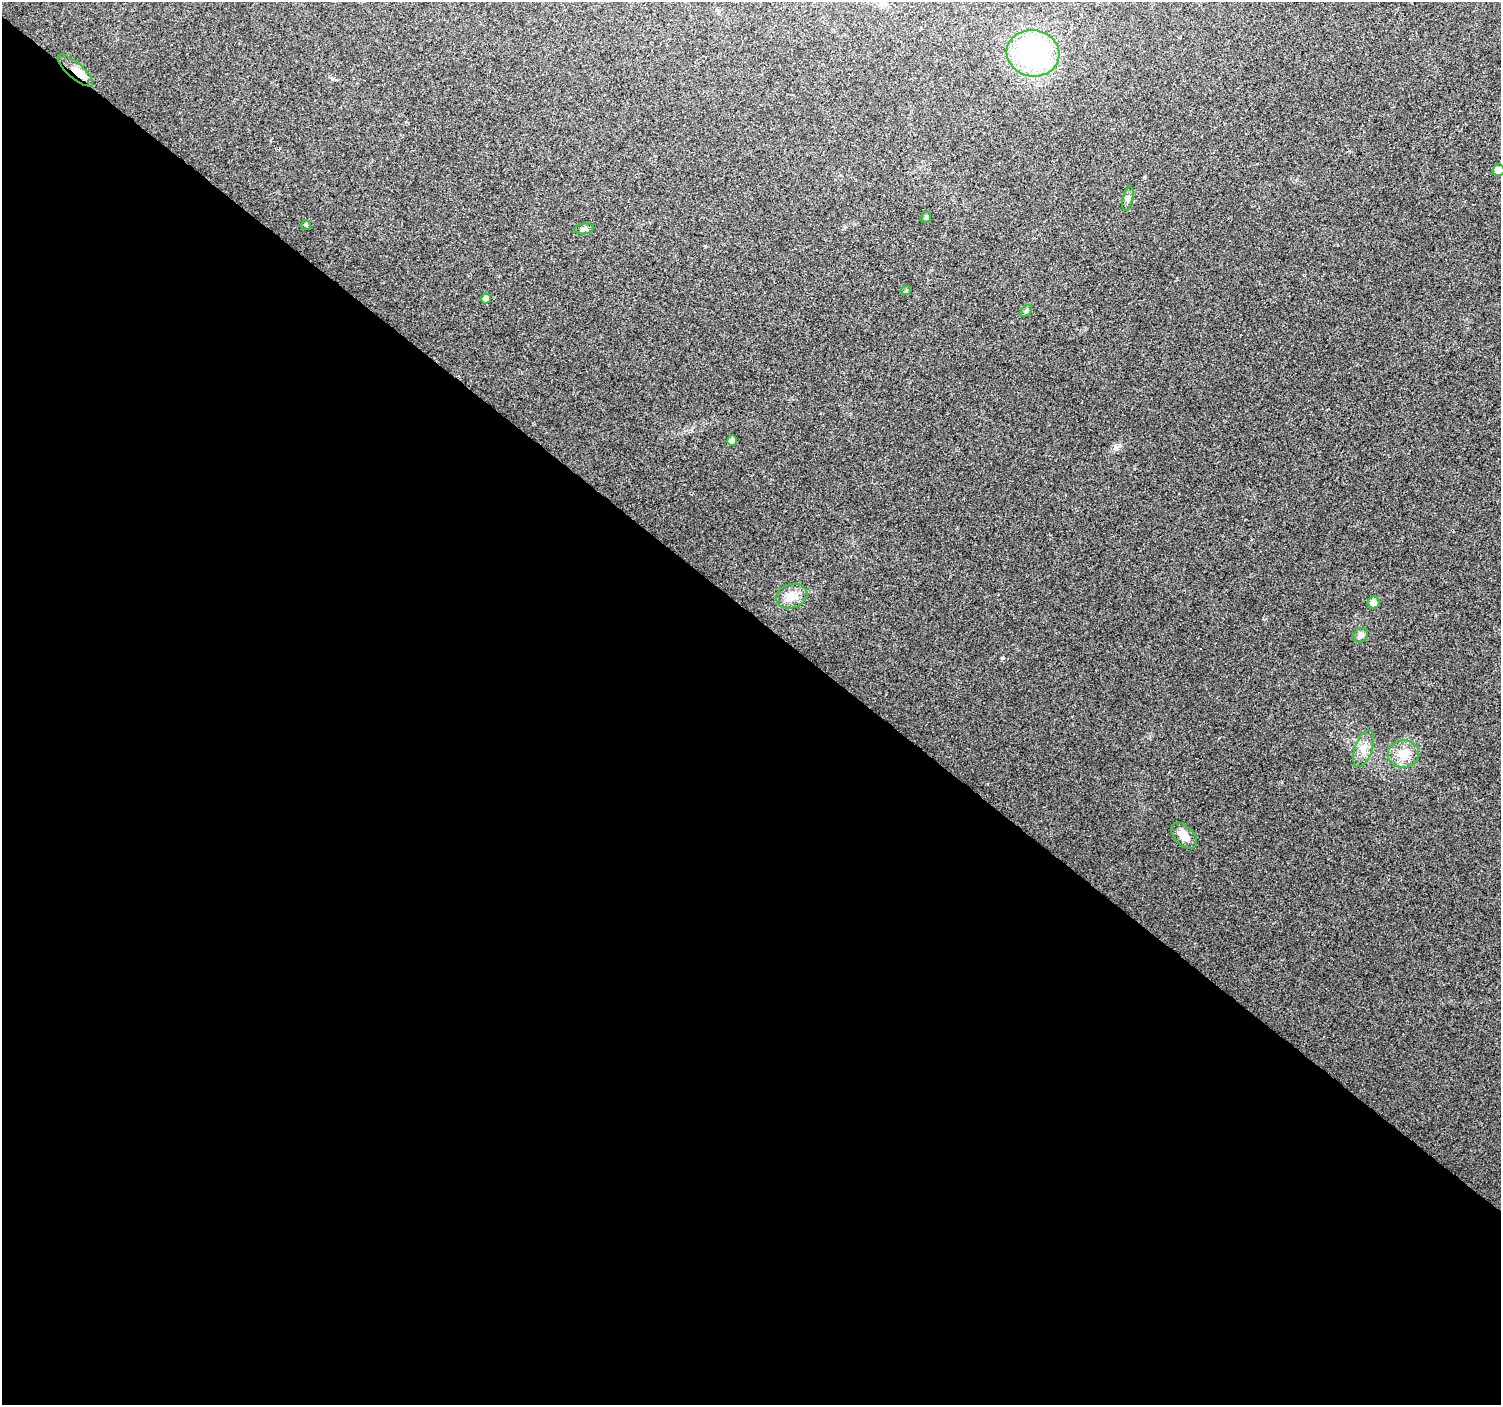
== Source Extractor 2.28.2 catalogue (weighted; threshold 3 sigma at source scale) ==
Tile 14 of 4 x 4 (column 2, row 4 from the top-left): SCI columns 1508-3006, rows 177-1579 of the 6010 x 6031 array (HDU 1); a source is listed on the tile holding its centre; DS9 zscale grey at full resolution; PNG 1503 x 1407 px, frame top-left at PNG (2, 2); each listed source drawn as its Kron ellipse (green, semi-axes under 4 px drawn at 4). Shown black and unused: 56% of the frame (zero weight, under 3 of 4 exposures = <1% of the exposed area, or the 3 px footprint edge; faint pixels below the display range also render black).
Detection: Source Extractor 2.28.2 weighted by HDU 2 'WHT'; one run over the whole footprint, this tile lists its part. Background 0.0216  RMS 0.0035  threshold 0.0159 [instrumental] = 3 sigma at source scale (4.5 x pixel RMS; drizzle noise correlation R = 1.50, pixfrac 1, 0.0396/0.0396 arcsec/px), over >= 5 px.
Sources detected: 17; all 17 listed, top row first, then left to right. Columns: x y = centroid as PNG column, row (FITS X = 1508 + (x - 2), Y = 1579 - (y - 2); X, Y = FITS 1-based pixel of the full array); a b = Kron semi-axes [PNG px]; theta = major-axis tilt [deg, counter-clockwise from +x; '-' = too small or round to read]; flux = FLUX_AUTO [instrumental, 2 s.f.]
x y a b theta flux
1033 53 26 23 -10 54
75 70 22 7 -41 3.7
1499 170 6 6 - 3.4
1128 199 12 5 77 1.2
926 217 6 5 - 0.72
306 225 5 5 - 0.53
584 229 10 5 7 1
906 290 5 4 - 0.4
486 298 5 5 - 1.7
1026 311 7 4 46 0.61
732 440 5 5 - 1.8
792 596 16 12 17 4.6
1373 603 6 6 - 1.9
1360 635 8 6 51 1.5
1364 749 19 8 71 3.6
1404 754 16 13 9 5.7
1184 836 15 9 -46 4.1
Overlapping masked pixels (flux is a lower limit): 1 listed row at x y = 75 70
Isophote crosses this tile's border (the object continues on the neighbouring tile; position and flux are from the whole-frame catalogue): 1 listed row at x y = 1499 170
Unlisted compact peaks at least as high as the median listed source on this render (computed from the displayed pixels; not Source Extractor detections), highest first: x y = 1002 658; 1116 448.